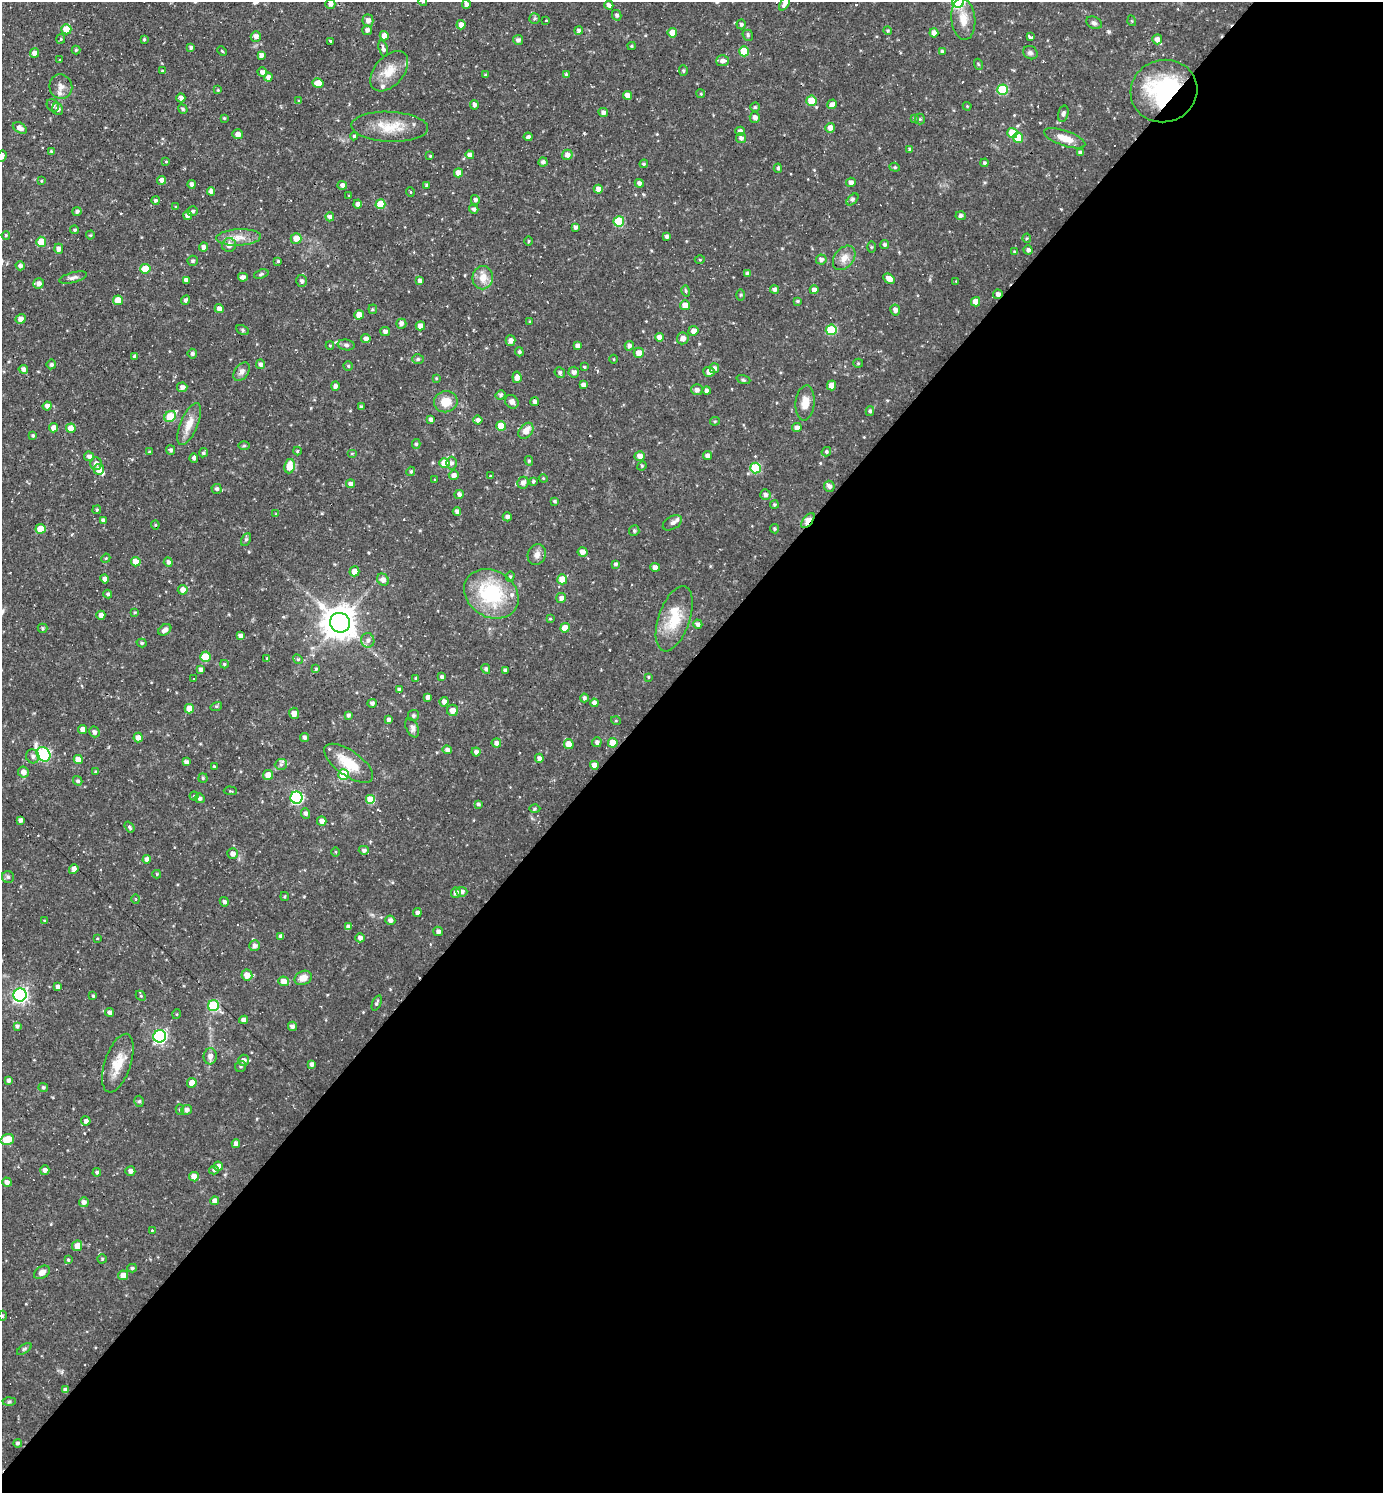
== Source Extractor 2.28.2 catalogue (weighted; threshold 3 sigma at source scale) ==
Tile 12 of 4 x 4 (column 4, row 3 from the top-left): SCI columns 4437-5817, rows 1492-2982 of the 5967 x 5964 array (HDU 1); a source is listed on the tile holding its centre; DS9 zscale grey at full resolution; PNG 1385 x 1495 px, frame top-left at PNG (2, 2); each listed source drawn as its Kron ellipse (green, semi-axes under 4 px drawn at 4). Shown black and unused: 55% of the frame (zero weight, under 2 of 3 exposures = <1% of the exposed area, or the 3 px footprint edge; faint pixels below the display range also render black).
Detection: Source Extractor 2.28.2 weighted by HDU 2 'WHT'; one run over the whole footprint, this tile lists its part. Background 0.107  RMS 0.0065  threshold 0.0293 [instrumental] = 3 sigma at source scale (4.5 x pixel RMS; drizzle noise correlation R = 1.50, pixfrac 1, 0.05/0.05 arcsec/px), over >= 5 px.
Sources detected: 457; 12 cosmic-ray / hot-pixel residue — neither listed nor drawn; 5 inside a brighter listed object's ellipse — not listed separately; the other 440 listed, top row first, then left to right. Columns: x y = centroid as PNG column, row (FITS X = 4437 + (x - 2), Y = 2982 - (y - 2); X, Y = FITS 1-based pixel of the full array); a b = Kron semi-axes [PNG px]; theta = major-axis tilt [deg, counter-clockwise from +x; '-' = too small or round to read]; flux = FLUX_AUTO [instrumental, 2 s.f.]
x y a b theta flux
423 2 4 3 - 0.98
958 2 6 6 - 58
785 3 8 4 61 3.4
330 4 5 5 - 2.5
466 4 4 4 - 2.7
609 5 4 4 - 2.5
617 15 5 4 - 1.5
535 18 5 5 - 1.1
963 19 21 12 -84 9.6
368 20 6 5 - 3.4
546 21 2 2 - 0.78
1132 21 5 3 - 0.61
1094 23 8 6 -26 1.8
741 24 5 4 - 1.4
461 25 4 4 - 3.7
66 29 5 5 - 12
367 30 5 4 - 2.1
579 30 4 4 - 1.6
888 31 4 4 - 0.87
672 33 5 5 - 8.4
934 33 4 4 - 3.3
748 35 6 5 - 1
256 36 5 5 - 3.2
384 36 4 4 - 4.4
1030 37 4 3 - 5.4
61 39 5 4 - 0.74
144 39 4 3 - 0.8
1157 39 5 5 - 3.8
518 40 5 5 - 2.1
331 41 4 3 - 5.9
632 46 4 4 - 0.84
191 47 4 4 - 1.3
383 49 8 4 -75 2.2
76 50 4 4 - 0.78
222 51 5 3 - 0.76
744 51 5 5 - 17
942 51 4 3 - 1.1
34 53 4 4 - 3.6
1030 53 7 6 - 1.9
261 55 4 4 - 3
60 60 3 3 - 0.59
722 61 6 5 - 3
978 64 5 3 - 0.76
162 71 3 3 - 0.54
389 71 23 14 49 11
683 71 5 4 - 0.95
262 72 5 4 - 2.6
566 74 4 3 - 1.2
485 75 4 3 - 1
268 77 4 4 - 2.7
318 83 5 5 - 6.3
61 87 12 11 - 4.5
218 90 4 4 - 0.64
1002 90 5 5 - 29
1164 91 33 31 17 76
701 94 4 3 - 0.62
627 95 4 4 - 3.8
181 98 4 4 - 2.7
299 101 4 4 - 0.81
811 101 5 5 - 14
832 104 5 4 - 2.9
53 105 7 5 -43 1.7
474 105 5 4 - 2
967 106 4 4 - 0.71
755 107 4 4 - 1.1
58 109 6 5 - 2.2
183 109 5 4 - 1.2
603 112 5 4 - 2.6
1063 114 8 5 75 1.8
755 117 5 5 - 3.2
224 118 4 4 - 0.71
914 119 4 3 - 0.72
920 119 5 5 - 0.88
390 127 38 15 -3 17
20 128 7 5 -31 3.7
830 128 5 4 - 3.2
740 131 4 4 - 2.5
1012 133 5 5 - 12
238 134 5 5 - 3.2
354 136 4 4 - 0.9
528 137 4 3 - 1.3
741 138 5 5 - 2.3
1018 138 5 5 - 15
1065 138 21 7 -19 8.3
910 149 4 3 - 1.7
52 152 4 3 - 1.5
1080 153 4 4 - 2
470 155 4 4 - 2.8
567 155 5 5 - 2.9
2 156 6 4 68 2
430 156 3 3 - 0.65
166 162 3 3 - 0.61
543 162 4 4 - 1.9
984 163 4 4 - 1.4
644 164 4 3 - 0.97
895 167 5 4 - 0.97
778 168 4 4 - 1.2
458 173 4 4 - 5.5
162 180 4 4 - 4.3
41 181 3 2 - 0.52
851 182 5 4 - 2.6
639 183 4 4 - 2.4
191 184 4 4 - 1.9
342 185 5 4 - 2.6
427 185 4 4 - 1.4
598 189 4 4 - 3.8
211 191 4 4 - 2.8
410 192 4 3 - 0.52
349 195 3 2 - 0.45
852 199 7 4 45 1.3
156 200 4 4 - 1.3
475 200 5 4 - 1.8
358 204 4 4 - 2.9
380 204 5 4 - 15
176 207 4 3 - 0.63
474 209 4 4 - 1.9
193 211 5 5 - 1.3
77 212 4 4 - 1.8
188 215 4 4 - 2.5
961 216 5 4 - 1.8
330 217 4 4 - 2.4
619 221 5 5 - 29
575 227 4 3 - 2.1
75 230 4 4 - 1.1
6 235 4 3 - 0.8
90 235 4 4 - 0.66
667 236 4 4 - 1.7
239 237 22 8 3 7.6
296 238 5 5 - 5.8
1027 238 4 4 - 0.75
528 241 4 3 - 0.7
41 242 5 5 - 14
229 245 7 7 - 4.6
885 245 4 4 - 1.6
203 247 4 4 - 2.8
871 247 6 4 89 0.78
59 249 5 4 - 2.8
1028 250 4 4 - 1.9
1014 252 4 3 - 0.85
844 258 13 9 51 5.7
700 260 5 3 - 0.67
821 260 5 5 - 2.2
193 261 5 5 - 1.4
278 261 3 3 - 0.83
20 266 5 4 - 1.9
145 269 5 5 - 16
261 274 7 4 17 1.2
748 274 4 4 - 2.5
243 277 5 4 - 2.6
73 278 14 5 14 2.4
483 278 11 10 - 7
889 279 6 4 -31 4.8
186 280 4 4 - 2.2
302 281 6 5 - 1.8
420 281 4 4 - 2.3
956 281 3 3 - 0.81
39 283 5 5 - 2.9
774 290 4 4 - 2
814 290 4 4 - 2.7
686 291 6 4 -75 0.94
998 294 5 4 - 2.1
741 295 6 4 89 0.71
118 300 5 5 - 8.5
186 300 5 4 - 1.4
797 301 4 3 - 0.92
976 302 5 4 - 6.9
685 305 5 4 - 6.5
219 309 4 4 - 3.2
373 309 5 4 - 0.82
895 310 5 5 - 3
359 315 5 4 - 6.8
20 319 5 4 - 3.1
530 321 3 3 - 0.61
401 324 5 5 - 2.4
420 326 5 4 - 4.3
243 330 6 4 -29 1.1
831 330 5 5 - 28
385 331 5 4 - 2.2
693 331 5 4 - 3.5
659 337 4 4 - 3.1
683 338 6 6 - 3.4
366 339 4 4 - 2.9
510 340 5 5 - 3.2
330 345 4 4 - 0.66
346 345 8 5 -8 1.8
577 346 4 4 - 2.8
629 346 5 4 - 2.3
519 352 4 4 - 1.5
639 353 5 5 - 6
192 354 5 4 - 1.5
134 356 4 3 - 1.9
418 359 6 5 - 1.2
614 359 4 3 - 0.54
858 363 5 4 - 0.85
51 364 5 4 - 1.5
260 364 4 4 - 2
348 366 4 4 - 0.83
584 367 3 3 - 0.84
714 368 5 5 - 2.1
23 369 5 4 - 3.1
242 372 10 7 51 2.7
560 372 5 5 - 1.5
574 372 5 5 - 2.6
709 372 5 5 - 3.8
517 377 6 4 -83 3.6
436 378 4 3 - 0.57
743 380 7 3 -19 1
583 385 4 4 - 2.8
832 385 5 4 - 6.1
335 386 5 4 - 2.1
182 387 5 5 - 2.6
697 390 6 5 - 2.4
707 391 4 4 - 2.4
500 395 5 4 - 1.4
446 402 12 10 17 10
512 402 7 6 - 2.7
534 402 4 4 - 2.4
805 403 17 9 84 7.7
47 406 4 4 - 2.7
361 407 3 3 - 1.5
870 411 5 4 - 1.6
170 416 6 5 - 20
431 420 4 3 - 2
478 420 4 4 - 2.8
715 421 5 4 - 0.8
189 424 22 8 68 8.5
501 426 5 5 - 9.9
54 428 4 4 - 4.7
71 428 5 4 - 7.8
797 428 5 4 - 2.9
526 431 9 6 52 5.8
33 435 3 3 - 1.1
416 444 5 4 - 1.1
244 446 6 4 1 0.77
171 450 5 4 - 1.6
297 451 4 4 - 0.74
149 452 4 3 - 0.85
826 452 5 4 - 1.3
203 453 5 4 - 1.2
352 453 5 3 - 0.68
89 456 5 4 - 2.2
640 456 5 5 - 3.9
707 456 4 4 - 2.4
194 458 4 4 - 1.5
529 461 5 4 - 0.96
96 463 6 5 - 3
444 463 5 5 - 14
451 463 6 5 - 1.9
290 466 7 5 81 11
642 466 5 4 - 0.73
756 468 5 5 - 31
99 469 5 5 - 6.2
411 471 5 4 - 1
454 475 5 5 - 2.5
491 476 3 3 - 1.3
543 478 4 3 - 0.62
435 479 3 2 - 0.87
533 481 3 3 - 1.1
523 483 6 5 - 3.2
351 484 4 4 - 2.3
829 486 5 5 - 2.6
216 489 5 5 - 1.6
459 494 5 4 - 1.9
765 495 5 5 - 2
555 501 4 3 - 1.1
774 505 4 4 - 1
97 510 4 3 - 0.72
457 512 4 4 - 2.2
276 514 4 3 - 0.73
507 517 4 4 - 2.3
103 520 4 4 - 2
808 521 9 4 51 14
672 523 10 6 31 2.2
155 525 4 4 - 0.72
41 529 5 5 - 11
775 529 5 4 - 1.1
634 531 5 5 - 1.4
246 539 7 4 62 1.2
582 552 5 5 - 3.8
537 555 10 9 - 3.8
106 558 5 4 - 0.72
136 562 5 4 - 9.2
168 562 4 4 - 2
615 564 4 3 - 1.2
655 567 4 4 - 2.8
354 571 5 5 - 6
510 576 5 4 - 0.85
105 579 4 4 - 2.3
562 579 5 5 - 9
383 580 6 5 - 2.8
183 590 5 5 - 3.4
108 594 4 4 - 1.3
491 594 29 23 -31 48
561 598 5 5 - 2.4
135 612 4 3 - 0.78
101 615 4 4 - 3
550 619 4 3 - 0.6
674 619 34 15 71 20
340 623 10 9 - 1200
698 624 5 4 - 1.9
42 628 5 4 - 1
565 628 5 4 - 8.9
165 630 7 5 36 2.4
240 636 4 3 - 2.5
368 640 7 6 - 2.7
142 643 5 4 - 1
205 657 5 5 - 17
267 658 4 3 - 0.62
298 659 5 4 - 0.82
224 664 4 4 - 0.93
201 669 4 4 - 2.1
316 669 4 4 - 1
486 669 5 4 - 1.8
506 670 4 3 - 2.1
442 677 4 3 - 1.7
648 677 4 3 - 0.7
416 678 4 3 - 0.82
194 679 2 2 - 0.67
399 689 4 4 - 1.5
428 697 4 4 - 2.7
584 698 4 3 - 1.5
444 702 5 4 - 2.9
372 703 4 4 - 2.1
594 703 4 4 - 2.4
216 706 6 4 19 1.1
189 709 5 4 - 9
453 710 5 5 - 4.6
294 713 5 5 - 3.5
348 715 3 3 - 1.6
413 715 5 5 - 1.1
388 720 4 4 - 1.9
616 721 5 3 - 0.59
412 728 10 6 -65 2.8
83 729 4 4 - 3.9
94 732 6 5 - 1.9
138 737 5 4 - 3.6
304 737 4 4 - 2.1
597 742 5 5 - 2
496 743 5 4 - 2.8
613 743 5 5 - 10
569 744 5 5 - 7.9
447 750 5 4 - 2.1
476 752 4 4 - 2.2
43 754 8 6 -51 72
33 756 7 6 - 2.6
539 758 4 4 - 2.4
78 759 4 4 - 6.2
186 762 4 4 - 2.3
349 763 28 12 -35 17
281 764 6 5 - 1.6
594 765 4 4 - 4.6
214 766 3 3 - 5.6
95 771 3 3 - 0.65
23 772 5 5 - 3.7
344 774 5 5 - 23
268 775 5 5 - 6.2
203 778 5 4 - 0.93
78 781 5 4 - 1.4
230 791 6 2 -5 0.62
194 796 4 4 - 0.76
200 798 5 4 - 1.7
296 798 6 6 - 76
371 800 5 5 - 19
478 804 4 3 - 1.2
535 809 5 3 - 0.83
305 813 5 4 - 2
20 820 4 4 - 1.9
322 821 5 4 - 3.4
129 827 6 4 -53 1.2
364 850 5 4 - 2
336 852 5 3 - 0.56
232 854 5 5 - 3.2
147 859 4 4 - 2.7
74 869 5 4 - 3.3
157 874 4 4 - 0.61
8 877 6 6 - 1.5
462 892 5 5 - 2.3
456 893 5 5 - 3.1
284 897 4 3 - 0.94
136 899 4 3 - 0.59
224 902 5 4 - 1.7
417 913 4 4 - 2.2
390 920 5 4 - 2.4
45 921 4 3 - 0.99
348 927 4 4 - 3
438 931 5 4 - 2.6
281 936 4 4 - 2.5
360 938 4 4 - 2.4
97 939 4 2 - 0.57
255 946 5 5 - 2.5
247 975 5 5 - 6.7
303 978 9 7 26 5.6
284 981 5 5 - 5.9
58 987 4 4 - 2.2
20 995 6 6 - 150
93 996 4 3 - 0.88
141 996 6 4 -44 1
377 1003 8 4 69 1.4
213 1006 5 5 - 40
109 1012 4 4 - 2.1
177 1014 5 3 - 0.59
244 1020 4 4 - 3.5
17 1026 4 4 - 1.6
292 1026 5 4 - 2
160 1036 6 6 - 120
210 1056 8 6 86 3.1
244 1060 5 5 - 3.2
118 1063 30 13 71 13
312 1064 4 4 - 2.4
241 1066 6 5 - 1.2
9 1080 4 4 - 2.1
192 1083 5 5 - 6.8
43 1087 5 4 - 1.3
139 1101 5 4 - 1.2
180 1110 5 4 - 1
186 1110 5 5 - 2.4
86 1121 4 4 - 2.2
7 1139 7 5 17 13
236 1144 4 4 - 3.3
218 1166 4 4 - 3.1
45 1170 5 4 - 2.3
214 1170 5 4 - 1.1
130 1171 5 5 - 2.5
97 1172 4 4 - 1.4
194 1177 5 4 - 5.2
7 1182 5 4 - 2.4
215 1201 4 4 - 3.9
84 1202 5 5 - 2.6
152 1230 3 3 - 6.8
77 1246 5 5 - 5.9
102 1259 4 4 - 0.84
68 1260 3 3 - 1.9
132 1268 5 4 - 1
42 1272 8 6 34 3.7
123 1275 5 5 - 5.2
2 1316 5 3 - 0.67
24 1349 8 4 35 1.1
65 1390 4 4 - 2.6
9 1402 6 4 2 0.93
18 1443 4 4 - 1.4
Overlapping masked pixels (flux is a lower limit): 3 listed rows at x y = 1164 91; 998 294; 808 521
Isophote crosses this tile's border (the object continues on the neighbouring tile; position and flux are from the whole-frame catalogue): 4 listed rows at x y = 423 2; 958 2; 785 3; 2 156